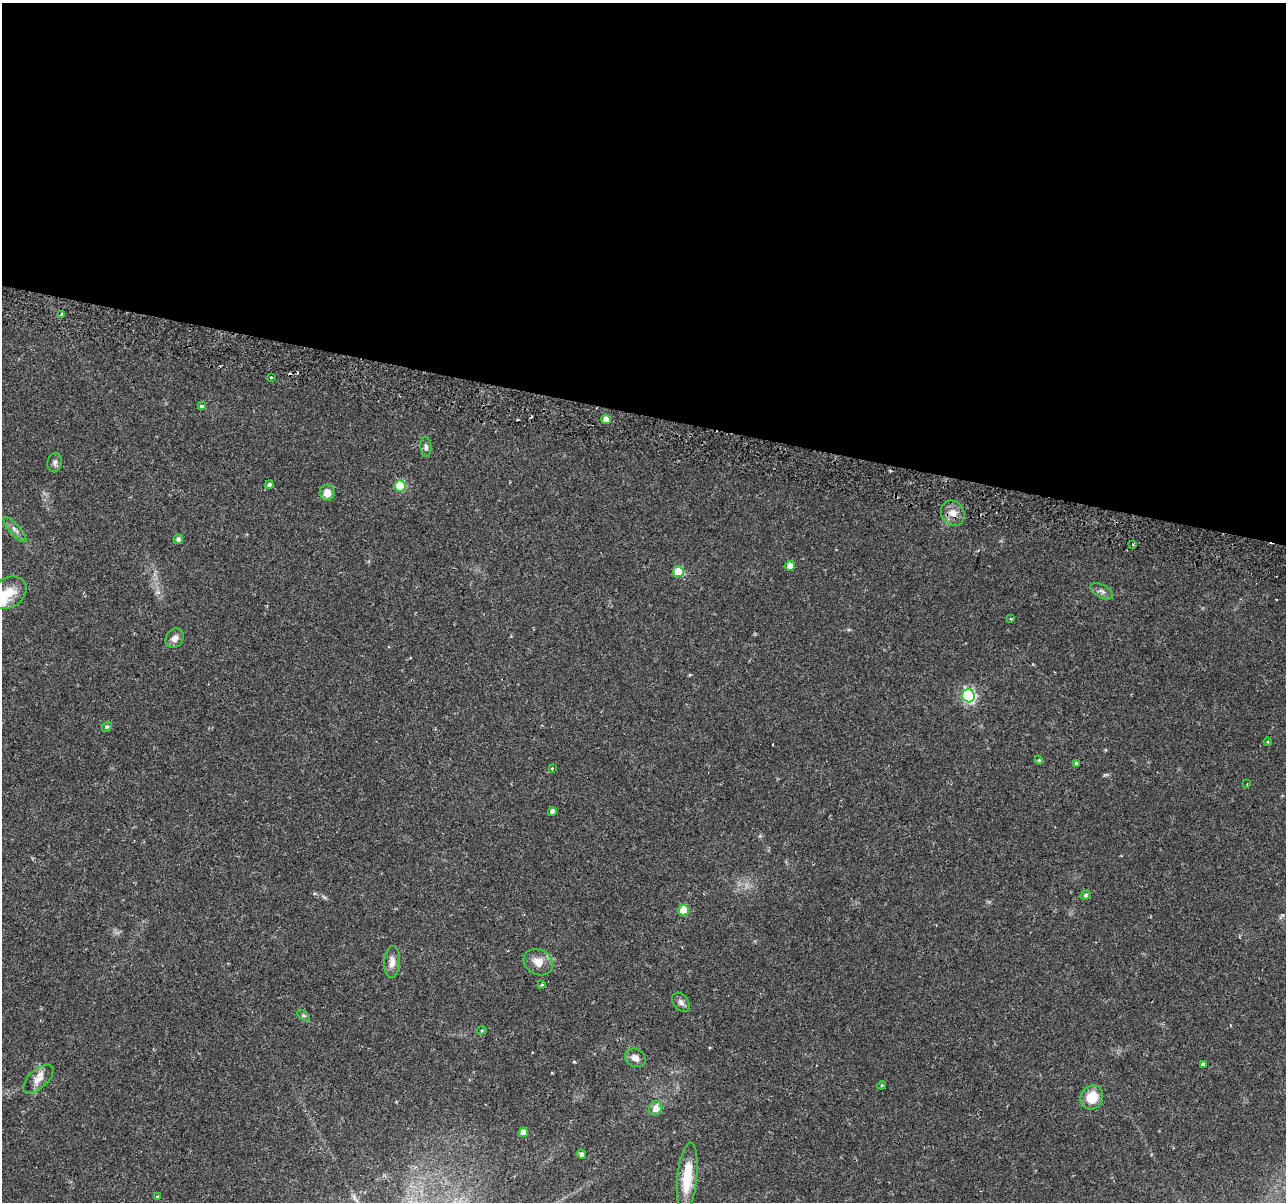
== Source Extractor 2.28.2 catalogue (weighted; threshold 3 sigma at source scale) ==
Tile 3 of 4 x 4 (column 3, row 1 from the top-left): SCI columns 2635-3918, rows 3894-5093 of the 5279 x 5444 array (HDU 1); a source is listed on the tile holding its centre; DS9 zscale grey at full resolution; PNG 1288 x 1204 px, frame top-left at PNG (2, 3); each listed source drawn as its Kron ellipse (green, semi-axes under 4 px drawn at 4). Shown black and unused: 34% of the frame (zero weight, under 2 of 3 exposures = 5% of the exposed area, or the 3 px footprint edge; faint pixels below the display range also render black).
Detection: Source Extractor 2.28.2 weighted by HDU 2 'WHT'; one run over the whole footprint, this tile lists its part. Background 0.0342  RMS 0.0034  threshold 0.0154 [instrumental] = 3 sigma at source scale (4.5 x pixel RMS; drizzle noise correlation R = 1.50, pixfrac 1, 0.0396/0.0396 arcsec/px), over >= 5 px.
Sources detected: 50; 5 cosmic-ray / hot-pixel residue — neither listed nor drawn; the other 45 listed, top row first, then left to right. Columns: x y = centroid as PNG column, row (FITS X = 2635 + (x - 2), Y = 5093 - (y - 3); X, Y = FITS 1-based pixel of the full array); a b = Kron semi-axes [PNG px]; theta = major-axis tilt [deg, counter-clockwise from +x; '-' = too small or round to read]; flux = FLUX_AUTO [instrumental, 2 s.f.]
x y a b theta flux
62 315 4 4 - 0.4
272 377 3 3 - 1.5
202 406 3 3 - 1.3
606 419 5 4 - 3.9
426 447 10 5 -86 1
55 463 9 7 82 1.1
269 484 4 4 - 0.85
400 486 5 5 - 17
327 493 8 7 - 3.3
953 513 13 11 -58 3.5
15 530 16 5 -48 1.6
178 539 5 4 - 1.1
1133 545 3 3 - 0.35
790 566 5 4 - 3.7
678 572 5 5 - 13
1102 591 12 6 -28 1.3
8 593 19 15 29 5.9
1011 619 3 3 - 0.28
174 638 10 8 57 2.1
969 696 6 6 - 58
107 727 5 4 - 0.49
1268 742 4 3 - 0.31
1039 760 4 4 - 0.43
1076 764 3 3 - 0.54
552 768 3 2 - 0.41
1247 784 2 2 - 0.21
552 812 4 4 - 1.4
1086 895 5 4 - 0.55
683 910 5 5 - 9
392 962 16 8 87 2.5
538 962 15 12 -30 3.9
542 985 4 3 - 0.4
681 1002 11 7 -51 1.4
303 1015 7 4 -31 0.57
482 1030 4 4 - 0.43
635 1058 11 8 -27 2.4
1203 1064 4 3 - 0.82
38 1079 19 9 43 3.4
882 1085 4 3 - 0.28
1092 1097 12 11 - 7.2
656 1108 7 6 - 3
523 1132 5 4 - 3.2
581 1154 4 4 - 1.6
687 1177 34 10 85 11
157 1197 4 4 - 0.5